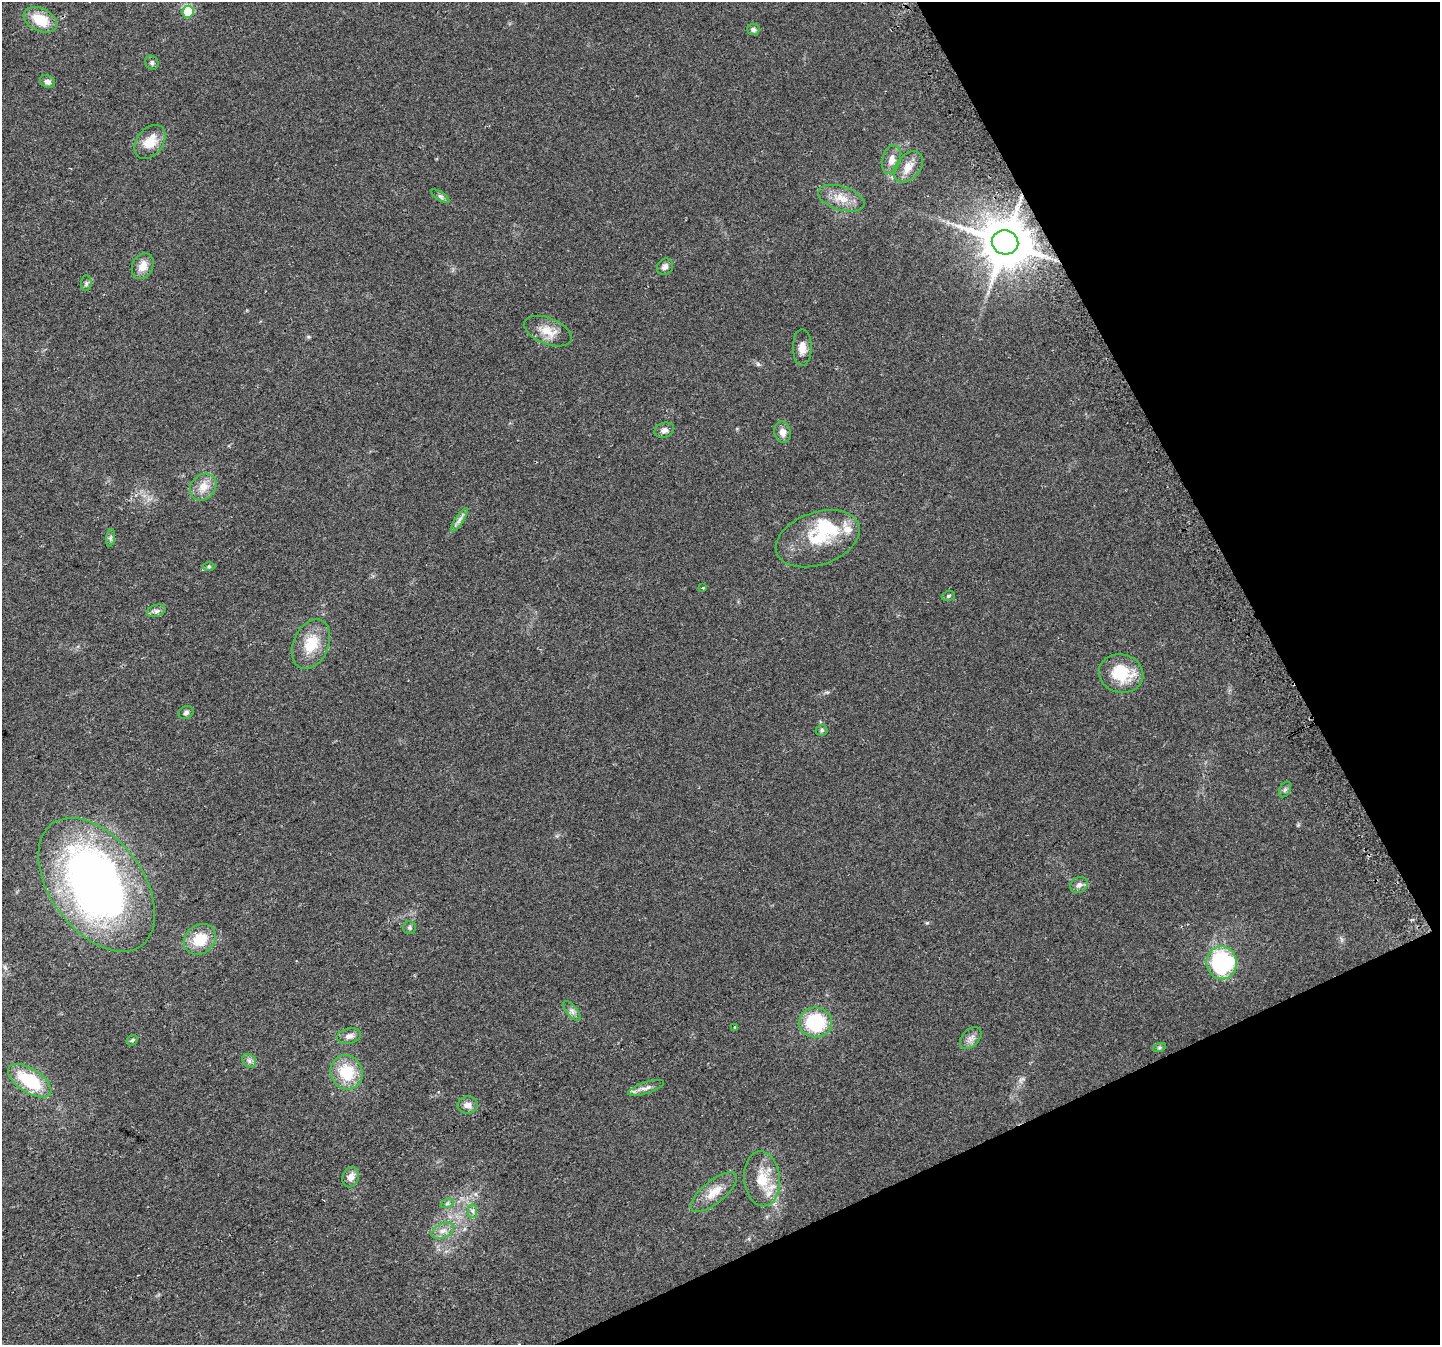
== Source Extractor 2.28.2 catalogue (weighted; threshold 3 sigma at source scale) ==
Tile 12 of 4 x 4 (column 4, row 3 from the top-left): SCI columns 4344-5781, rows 1517-2859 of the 5810 x 5659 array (HDU 1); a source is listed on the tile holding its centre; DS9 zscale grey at full resolution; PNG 1442 x 1347 px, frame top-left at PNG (2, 2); each listed source drawn as its Kron ellipse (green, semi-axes under 4 px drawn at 4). Shown black and unused: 22% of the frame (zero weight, under 2 of 3 exposures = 2% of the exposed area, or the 3 px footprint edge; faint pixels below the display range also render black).
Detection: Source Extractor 2.28.2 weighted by HDU 2 'WHT'; one run over the whole footprint, this tile lists its part. Background 0.047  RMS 0.0076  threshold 0.0342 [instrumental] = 3 sigma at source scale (4.5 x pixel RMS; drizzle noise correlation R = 1.50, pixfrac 1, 0.0396/0.0396 arcsec/px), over >= 5 px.
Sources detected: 59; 3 inside a brighter object's white glare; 1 cosmic-ray / hot-pixel residue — neither listed nor drawn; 1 inside a brighter listed object's ellipse — not listed separately; the other 54 listed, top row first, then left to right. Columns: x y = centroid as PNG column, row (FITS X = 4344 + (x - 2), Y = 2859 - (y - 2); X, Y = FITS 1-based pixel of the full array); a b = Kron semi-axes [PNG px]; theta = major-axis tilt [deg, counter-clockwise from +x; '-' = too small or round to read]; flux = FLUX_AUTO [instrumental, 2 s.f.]
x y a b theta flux
188 12 6 5 - 32
40 20 18 11 -25 18
753 29 6 6 - 2.5
152 63 7 6 - 1.7
47 82 8 6 -31 2.7
150 142 19 13 53 13
891 160 15 9 74 6.2
908 167 18 11 51 9.1
440 196 10 4 -33 1.7
841 198 24 12 -17 12
1005 242 13 12 - 3300
143 266 13 10 63 7.9
665 267 8 7 - 3.4
86 283 8 5 83 1.7
548 331 25 13 -22 12
802 347 18 9 -90 6.5
664 430 10 7 20 3.1
783 432 11 8 -81 5.1
203 487 15 12 47 8.9
459 520 14 4 56 3
111 538 9 4 82 1.8
818 539 43 26 19 37
209 566 6 4 0 1.1
703 588 4 3 - 3
948 596 7 5 17 1.3
156 611 9 6 17 2.4
311 644 26 17 66 20
1121 673 22 19 -12 27
186 712 8 6 24 2
822 730 6 5 - 1.2
1285 789 8 5 62 1.7
97 885 75 46 -54 400
1079 885 9 7 36 3.3
410 927 6 6 - 1.4
200 939 17 14 37 19
1222 963 16 15 - 89
572 1011 12 5 -51 2.9
816 1022 16 15 - 42
735 1027 3 3 - 2.2
349 1036 12 7 11 4.2
971 1038 13 8 46 4.3
132 1040 6 4 44 1
1159 1048 6 4 19 1.2
249 1061 7 6 - 2.2
347 1072 17 15 -66 26
30 1081 24 12 -33 36
646 1088 19 5 18 4.1
468 1105 10 8 7 4.4
351 1177 10 8 74 4.9
762 1179 27 18 -84 21
714 1192 28 11 39 12
447 1204 7 4 19 1.4
473 1211 7 4 90 1.9
443 1231 12 7 25 4.5
Overlapping masked pixels (flux is a lower limit): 1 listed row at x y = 1005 242
Unlisted compact peaks at least as high as the median listed source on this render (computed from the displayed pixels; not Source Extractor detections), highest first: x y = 927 923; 758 364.